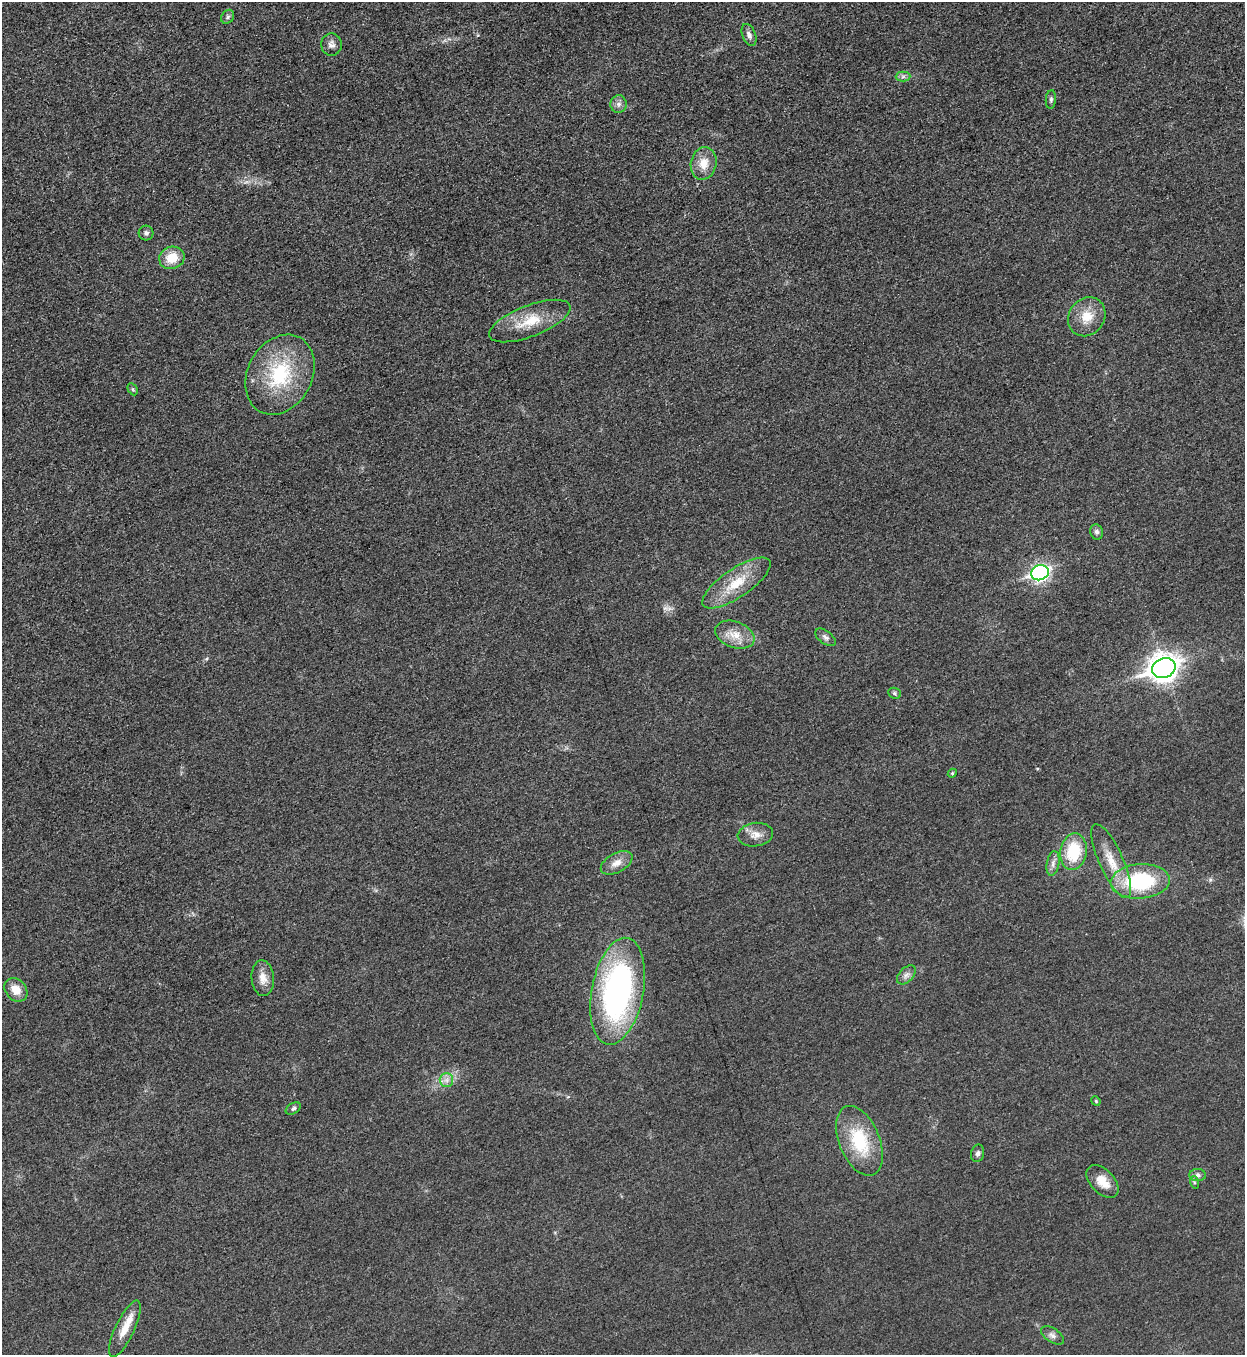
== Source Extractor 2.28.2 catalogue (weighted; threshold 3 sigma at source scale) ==
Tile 11 of 4 x 4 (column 3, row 3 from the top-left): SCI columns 2773-4015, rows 1363-2715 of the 5418 x 5431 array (HDU 1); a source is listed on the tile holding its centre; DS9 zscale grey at full resolution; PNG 1247 x 1357 px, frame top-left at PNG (2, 2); each listed source drawn as its Kron ellipse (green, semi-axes under 4 px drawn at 4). Shown black and unused: <1% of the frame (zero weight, under 3 of 5 exposures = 1% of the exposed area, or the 3 px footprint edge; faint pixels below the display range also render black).
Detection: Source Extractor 2.28.2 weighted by HDU 2 'WHT'; one run over the whole footprint, this tile lists its part. Background 0.0227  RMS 0.0046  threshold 0.0208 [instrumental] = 3 sigma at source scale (4.5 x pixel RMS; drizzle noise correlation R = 1.50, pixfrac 1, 0.05/0.05 arcsec/px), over >= 5 px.
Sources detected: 42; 1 inside a brighter listed object's ellipse — not listed separately; the other 41 listed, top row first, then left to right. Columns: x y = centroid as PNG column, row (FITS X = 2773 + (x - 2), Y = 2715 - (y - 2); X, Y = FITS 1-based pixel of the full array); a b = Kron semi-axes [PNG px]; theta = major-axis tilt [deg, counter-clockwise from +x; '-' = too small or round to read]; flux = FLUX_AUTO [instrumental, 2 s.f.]
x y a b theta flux
228 17 7 6 - 1
749 35 11 6 -68 2.1
331 45 11 10 - 2.4
903 77 7 5 1 1.3
1051 99 9 5 85 1.1
619 104 9 8 - 2
704 163 17 12 77 6.9
146 233 7 7 - 1.5
172 258 13 11 22 9.8
1087 317 20 17 51 9.5
530 321 43 15 21 15
280 375 42 32 61 36
133 389 6 4 -60 0.74
1096 532 8 6 -72 1.3
1040 573 9 7 21 140
736 583 40 14 34 15
735 635 20 13 -21 7.2
825 637 12 6 -37 1.7
1164 668 12 9 21 500
895 693 6 5 - 0.86
952 773 4 4 - 0.59
755 835 18 11 7 4.5
1074 852 18 13 81 20
1111 861 40 12 -66 12
617 863 17 9 29 4.5
1053 863 12 6 80 2.2
1140 881 29 17 4 40
906 975 11 7 46 2.2
263 978 18 11 -85 5
16 990 13 10 -49 6.1
618 991 54 26 79 130
446 1080 7 6 - 2.1
1096 1101 5 4 - 0.59
293 1108 8 5 32 1.1
859 1141 37 20 -68 25
978 1153 9 6 77 1.5
1198 1175 8 6 -3 1.5
1103 1181 20 12 -47 7
1194 1182 6 4 -72 0.63
125 1329 31 9 64 7.4
1052 1335 13 7 -33 2